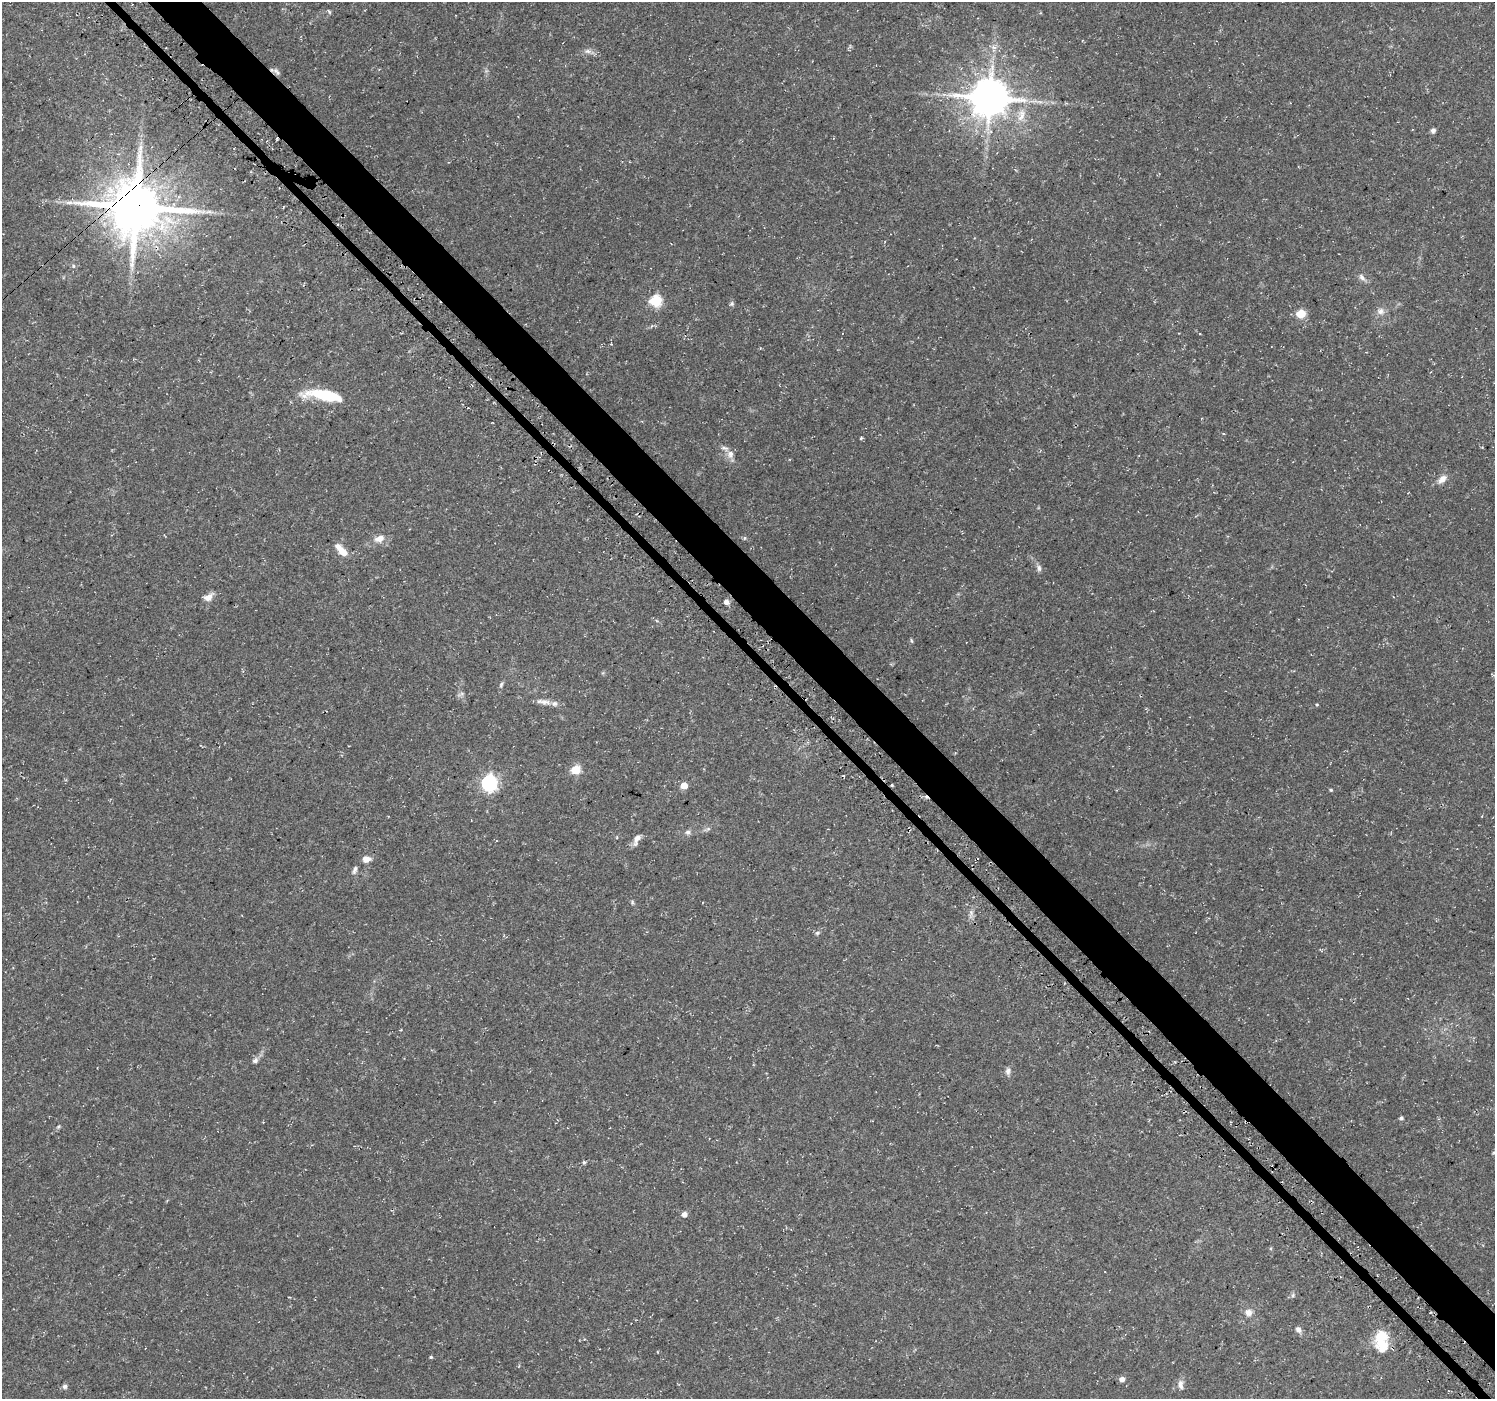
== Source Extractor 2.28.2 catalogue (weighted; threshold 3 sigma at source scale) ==
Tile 6 of 4 x 4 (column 2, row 2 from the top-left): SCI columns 1582-3074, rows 3011-4407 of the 6110 x 6084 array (HDU 1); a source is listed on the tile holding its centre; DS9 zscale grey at full resolution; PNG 1497 x 1401 px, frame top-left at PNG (2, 2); no overlay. Shown black and unused: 4% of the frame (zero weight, under 3 of 4 exposures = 5% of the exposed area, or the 3 px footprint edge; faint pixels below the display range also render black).
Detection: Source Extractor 2.28.2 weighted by HDU 2 'WHT'; one run over the whole footprint, this tile lists its part. Background 0.0834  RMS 0.0048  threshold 0.0217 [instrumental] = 3 sigma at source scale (4.5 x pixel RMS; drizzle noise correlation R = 1.50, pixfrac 1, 0.0396/0.0396 arcsec/px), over >= 5 px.
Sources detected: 58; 2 inside a brighter listed object's ellipse — not listed separately; the other 56 listed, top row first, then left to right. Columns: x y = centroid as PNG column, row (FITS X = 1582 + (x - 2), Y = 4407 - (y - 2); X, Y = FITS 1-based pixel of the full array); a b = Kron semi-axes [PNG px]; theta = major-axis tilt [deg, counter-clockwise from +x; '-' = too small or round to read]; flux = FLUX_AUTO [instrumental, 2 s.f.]
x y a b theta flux
329 12 6 4 -88 0.67
588 51 10 6 8 2
276 71 14 6 -39 1.6
990 98 12 11 - 1500
1040 102 12 4 4 1.9
1021 115 20 10 78 7.2
1433 130 6 5 - 1.5
136 207 17 16 - 2800
209 212 13 4 3 1.9
73 266 6 5 - 0.85
1362 277 11 6 -49 2
656 301 6 6 - 47
732 304 7 5 45 0.89
1380 311 11 9 2 2.7
1301 314 5 5 - 20
324 395 42 11 -8 24
861 438 4 3 - 0.56
730 454 11 9 -85 3.1
1442 479 14 8 46 3.3
379 538 13 8 19 4
744 538 6 4 89 0.61
341 550 18 7 -46 6.1
1039 568 10 6 -69 1.6
208 597 12 8 33 3.6
726 602 6 6 - 1.9
911 641 7 3 -80 0.59
501 685 8 5 73 1
462 693 7 4 0 0.98
545 702 14 7 -6 3
1317 704 4 4 - 0.46
576 770 5 5 - 25
489 783 7 6 - 130
684 785 5 5 - 8.1
1331 790 4 4 - 0.63
708 829 6 4 18 0.89
688 832 8 6 1 1.4
637 839 15 6 65 2.9
366 859 9 7 6 3.4
355 870 11 5 69 1.6
632 902 6 4 -88 0.67
817 933 7 5 2 0.95
401 1030 4 3 - 0.38
255 1060 8 6 35 1.7
1008 1071 10 6 89 1.7
1401 1118 4 4 - 0.99
58 1126 7 4 45 0.8
584 1162 5 4 - 0.7
684 1214 5 5 - 2.9
1293 1295 6 4 48 0.88
1249 1312 9 9 - 2.9
1298 1329 8 6 -50 2
1381 1341 28 16 -84 15
431 1357 5 4 - 0.59
1122 1379 5 5 - 2.6
1181 1385 14 7 -86 2.4
65 1386 6 6 - 1.2
Overlapping masked pixels (flux is a lower limit): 2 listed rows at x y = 276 71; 136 207